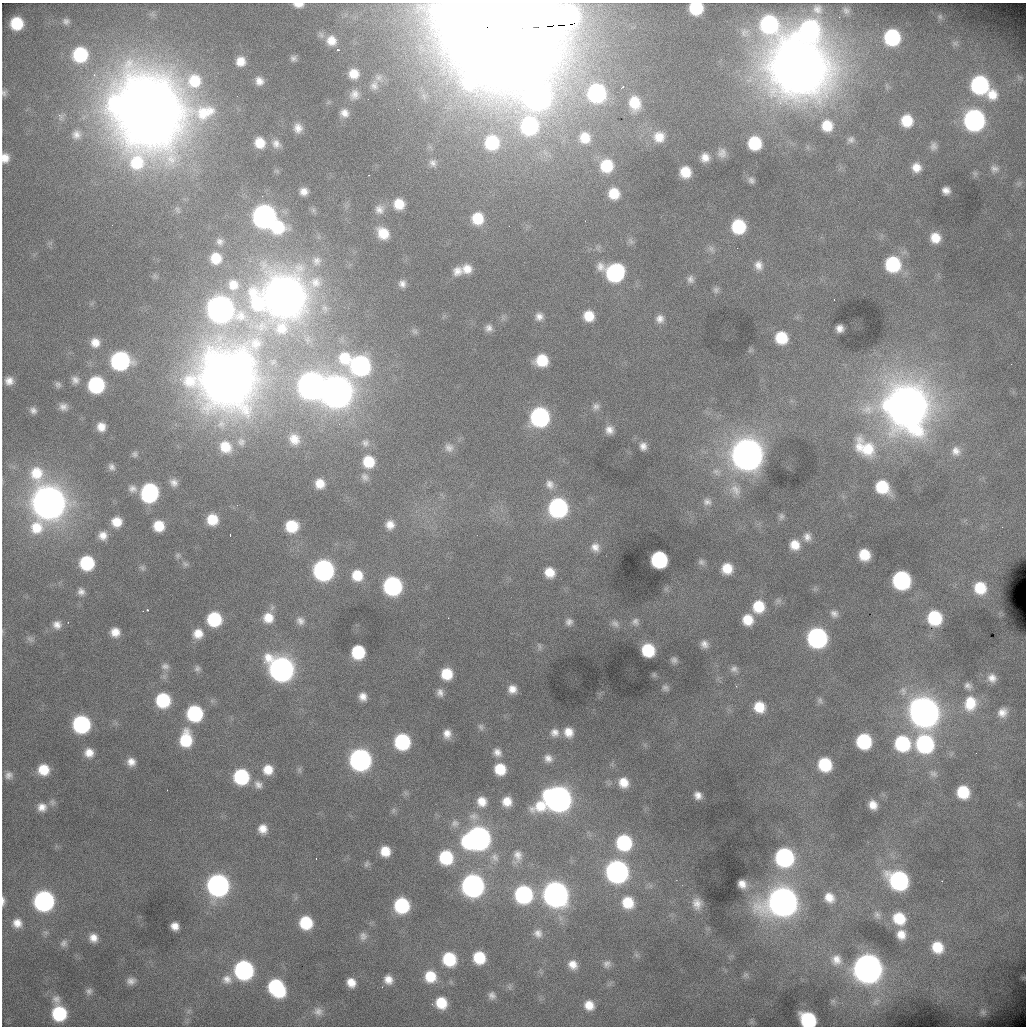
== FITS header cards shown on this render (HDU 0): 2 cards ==
NAXIS1  =                 1024 /fastest changing axis
NAXIS2  =                 1024 /next to fastest changing axis

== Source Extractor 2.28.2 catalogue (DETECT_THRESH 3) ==
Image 1024 x 1024 px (HDU 0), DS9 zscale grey, 1 PNG px = 1 image px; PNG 1028 x 1028 px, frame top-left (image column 1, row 1024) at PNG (2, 3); no overlay
Background 4780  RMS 76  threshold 227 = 3 sigma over >= 5 px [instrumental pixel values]
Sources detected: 298; all 298 listed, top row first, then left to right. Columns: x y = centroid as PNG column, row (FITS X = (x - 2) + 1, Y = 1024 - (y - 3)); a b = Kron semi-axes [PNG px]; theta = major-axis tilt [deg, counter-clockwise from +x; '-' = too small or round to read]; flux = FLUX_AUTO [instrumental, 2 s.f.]
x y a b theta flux
298 5 11 5 -1 4.3e+04
696 8 10 9 - 2.8e+05
817 9 11 9 -19 2.7e+04
940 17 7 6 - 1.2e+04
66 21 8 7 - 1.8e+04
17 23 10 10 - 2.2e+05
511 24 85 38 3 7.8e+07
769 24 17 13 -57 8.1e+05
809 30 16 15 - 1.2e+06
892 37 11 11 - 5.7e+05
331 40 13 12 - 7.0e+04
955 43 11 7 -23 2.3e+04
338 50 4 3 - 6.5e+03
80 55 12 11 - 3.9e+05
293 58 8 7 - 1.9e+04
241 61 11 10 - 7.0e+04
799 68 29 27 -16 2.1e+07
354 74 11 10 - 7.8e+04
379 77 12 10 3 3.6e+04
259 81 10 9 - 4.2e+04
374 85 14 11 85 4.6e+04
979 85 12 12 - 9.1e+05
622 87 4 3 - 5.5e+03
4 93 9 8 - 1.9e+04
597 93 13 12 - 1.0e+06
354 94 14 13 - 4.8e+04
992 94 14 14 - 9.3e+04
537 97 19 18 - 4.8e+06
635 103 14 11 -76 1.4e+05
149 111 39 38 - 2.7e+07
344 113 10 9 - 4.1e+04
974 120 12 12 - 2.1e+06
907 121 12 11 - 1.5e+05
529 126 20 17 -59 8.4e+05
827 126 14 13 - 1.3e+05
298 128 9 8 - 4.0e+04
76 135 11 10 - 3.5e+04
659 137 14 14 - 8.6e+04
585 138 16 15 - 1.3e+05
851 140 11 9 31 2.6e+04
492 142 14 14 - 3.3e+05
260 143 10 10 - 9.3e+04
755 143 10 10 - 2.6e+05
276 144 11 10 - 3.4e+04
933 146 11 9 82 2.5e+04
722 153 13 11 85 3.7e+04
705 157 10 9 - 4.8e+04
5 158 11 9 88 5.8e+04
433 163 11 10 - 2.9e+04
606 166 14 13 - 2.1e+05
916 167 10 10 - 6.2e+04
994 169 11 9 -13 2.7e+04
685 172 10 9 - 1.1e+05
975 174 7 6 - 1.2e+04
369 175 2 2 - 3.0e+03
751 180 9 8 - 1.9e+04
946 190 7 6 - 3.4e+04
304 191 7 7 - 3.7e+04
614 193 12 11 - 1.2e+05
399 204 10 10 - 1.0e+05
379 209 12 12 - 3.9e+04
313 210 7 5 -90 1.1e+04
264 216 12 12 - 3.6e+06
478 218 11 11 - 1.5e+05
585 221 2 2 - 2.8e+03
738 226 11 10 - 3.4e+05
278 227 15 14 - 2.7e+05
383 233 11 9 -48 1.1e+05
935 238 10 9 - 8.5e+04
220 241 9 9 - 2.3e+04
631 241 11 6 -59 1.8e+04
711 249 10 6 -63 1.9e+04
216 258 12 11 - 1.2e+05
316 261 15 14 - 6.2e+04
893 264 12 12 - 4.6e+05
758 265 13 10 -70 4.2e+04
467 269 12 11 - 6.3e+04
458 271 12 11 - 4.5e+04
615 273 14 12 -15 9.5e+05
690 279 10 8 -83 2.3e+04
402 284 8 7 - 2.6e+04
233 285 18 17 - 1.4e+05
716 290 9 8 - 1.6e+04
284 297 25 23 28 1.4e+07
834 299 2 2 - 3.2e+03
221 309 15 13 -24 5.5e+06
539 316 9 9 - 3.4e+04
589 316 10 10 - 1.0e+05
660 319 10 10 - 3.7e+04
489 328 9 8 - 2.8e+04
840 328 7 6 - 3.2e+04
415 331 9 8 - 1.5e+04
781 338 10 10 - 1.8e+05
95 343 11 11 - 6.0e+04
542 360 11 10 - 1.7e+05
120 361 12 12 - 1.2e+06
359 365 19 13 -24 1.7e+06
226 379 29 28 - 1.9e+07
75 380 11 10 - 3.1e+04
9 381 10 9 - 4.5e+04
58 385 9 7 -68 1.7e+04
96 385 11 11 - 7.1e+05
311 386 14 13 - 5.9e+06
336 392 16 15 - 9.0e+06
596 406 9 9 - 2.3e+04
63 407 10 9 - 3.2e+04
907 407 23 21 -69 1.5e+07
33 410 10 8 -36 2.5e+04
540 417 12 11 - 1.3e+06
339 424 4 4 - 9.6e+03
101 427 9 9 - 5.5e+04
609 430 8 8 - 3.8e+04
294 439 13 12 - 6.6e+04
241 442 12 12 - 4.1e+04
365 443 14 13 - 5.3e+04
643 446 8 7 - 3.1e+04
225 447 17 14 -53 1.3e+05
449 448 12 11 - 3.3e+04
865 448 33 21 -37 2.5e+05
956 451 13 12 - 5.0e+04
135 454 8 8 - 1.6e+04
747 455 16 15 - 9.1e+06
368 462 13 12 - 1.7e+05
111 467 9 8 - 2.2e+04
716 472 13 10 -25 4.3e+04
365 477 13 11 -50 3.1e+04
174 483 11 10 - 3.5e+04
320 483 11 10 - 7.6e+04
550 484 13 11 -56 4.2e+04
882 487 13 11 -42 2.3e+05
132 489 12 10 -10 3.3e+04
735 490 19 14 -48 8.0e+04
149 493 13 11 77 9.5e+05
707 502 12 10 -12 3.5e+04
48 503 21 17 -84 1.0e+07
558 508 12 11 - 1.3e+06
781 516 10 7 73 1.6e+04
212 519 10 10 - 1.3e+05
117 522 10 10 - 8.5e+04
390 525 10 9 - 5.0e+04
159 526 10 9 - 1.2e+05
292 526 11 10 - 1.9e+05
103 535 9 9 - 4.7e+04
230 535 2 2 - 3.3e+03
807 537 12 10 -81 3.8e+04
795 545 11 11 - 8.1e+04
595 547 12 11 - 4.7e+04
178 555 8 6 47 1.3e+04
864 555 10 9 - 1.3e+05
659 560 11 10 - 7.7e+05
701 562 9 8 - 1.9e+04
87 563 10 10 - 3.7e+05
185 564 9 6 -34 1.6e+04
142 568 8 7 - 1.4e+04
727 568 10 10 - 1.1e+05
324 570 12 11 - 2.1e+06
549 572 11 11 - 8.9e+04
357 575 11 11 - 1.3e+05
901 580 12 11 - 1.1e+06
392 586 12 11 - 1.2e+06
980 588 13 12 - 1.7e+05
81 592 10 9 - 2.8e+04
778 601 9 7 46 1.8e+04
758 606 12 12 - 1.6e+05
147 610 3 2 - 2.1e+04
834 614 10 9 - 2.7e+04
268 618 12 12 - 9.0e+04
934 618 12 11 - 3.6e+05
214 619 11 10 - 3.6e+05
748 620 10 10 - 1.1e+05
300 621 11 10 - 3.2e+04
569 622 8 8 - 2.5e+04
635 622 11 10 - 2.6e+04
615 624 13 9 -35 2.8e+04
57 625 10 10 - 4.0e+04
115 632 9 9 - 6.0e+04
198 634 11 10 - 6.9e+04
817 638 12 12 - 1.6e+06
30 639 11 8 -29 2.0e+04
704 644 9 8 - 3.2e+04
539 646 12 5 -79 1.3e+04
648 650 10 10 - 2.4e+05
358 652 10 10 - 3.1e+05
674 660 7 7 - 1.7e+04
165 666 11 8 -1 2.3e+04
197 668 9 7 83 1.6e+04
281 669 14 12 -44 4.0e+06
734 669 10 8 -7 2.3e+04
447 674 10 10 - 1.5e+05
654 675 7 6 - 8.1e+03
992 678 12 11 - 4.8e+04
968 686 11 9 -37 2.7e+04
665 688 9 7 -16 1.7e+04
512 689 9 9 - 4.9e+04
440 693 9 7 -78 2.7e+04
363 697 9 8 - 4.2e+04
163 700 11 11 - 3.7e+05
820 700 9 7 87 1.5e+04
970 703 20 16 78 1.6e+05
759 707 12 11 - 1.2e+05
924 712 16 14 -57 8.1e+06
1002 712 14 12 47 5.8e+04
195 713 11 11 - 6.2e+05
81 724 11 11 - 8.9e+05
481 727 9 7 -64 1.6e+04
555 732 11 10 - 3.9e+04
568 732 11 10 - 6.7e+04
447 734 9 8 - 4.3e+04
186 739 15 11 86 2.4e+05
864 741 11 10 - 4.6e+05
402 742 11 11 - 5.9e+05
902 743 13 12 - 4.8e+05
925 744 13 12 - 8.8e+05
497 752 11 9 -38 3.6e+04
89 753 10 10 - 5.9e+04
548 758 10 9 - 3.5e+04
360 760 12 12 - 2.6e+06
131 762 9 9 - 4.4e+04
825 764 11 10 - 2.8e+05
500 769 10 10 - 1.5e+05
43 770 11 11 - 1.2e+05
268 770 10 10 - 8.4e+04
299 770 8 6 -90 1.2e+04
933 774 11 8 -21 2.2e+04
8 775 11 10 - 3.1e+04
241 777 11 11 - 5.2e+05
623 782 12 11 - 8.5e+04
258 785 12 10 -51 3.3e+04
963 792 10 10 - 2.0e+05
698 795 7 6 - 3.5e+04
558 799 16 13 8 5.4e+06
482 801 13 12 - 7.6e+04
507 801 10 10 - 7.5e+04
52 802 9 8 - 2.0e+04
873 805 8 7 - 5.3e+04
42 807 12 11 - 5.1e+04
393 810 8 4 82 1.1e+04
474 816 16 12 -5 5.5e+04
455 823 12 11 - 3.5e+04
263 829 10 9 - 5.6e+04
478 838 16 12 16 3.9e+06
624 842 12 12 - 5.3e+05
385 851 9 8 - 9.6e+04
518 856 17 11 79 5.0e+04
446 857 12 11 - 3.2e+05
495 857 14 10 -60 4.1e+04
784 857 12 12 - 1.2e+06
316 859 2 2 - 2.7e+03
367 864 9 6 58 1.3e+04
617 871 12 12 - 3.1e+06
899 880 13 12 - 1.2e+06
742 884 8 7 - 4.5e+04
218 885 12 12 - 2.8e+06
473 885 12 12 - 3.1e+06
523 894 12 11 - 9.4e+05
555 894 13 12 - 4.8e+06
829 898 12 10 -47 6.7e+04
3 901 11 4 90 2.0e+04
44 901 12 12 - 1.8e+06
628 902 13 12 - 1.5e+05
783 902 16 15 - 7.2e+06
697 904 15 11 -86 5.5e+04
402 905 11 11 - 4.8e+05
877 915 13 8 -61 2.7e+04
899 918 14 12 -46 1.8e+05
17 923 10 9 - 5.1e+04
306 923 10 10 - 2.4e+05
175 926 8 7 - 4.6e+04
538 933 13 12 - 4.2e+04
901 935 11 10 - 6.7e+04
363 936 11 10 - 2.9e+04
93 938 10 9 - 4.8e+04
64 943 10 9 - 2.2e+04
937 947 13 12 - 1.5e+05
636 955 7 4 -71 1.0e+04
479 958 11 10 - 2.0e+05
449 959 12 11 - 2.9e+05
836 960 16 15 - 7.5e+04
607 964 10 10 - 2.6e+04
573 965 11 10 - 5.6e+04
868 968 15 14 - 7.7e+06
244 970 12 11 - 1.4e+06
746 975 9 6 27 1.4e+04
430 976 13 12 - 1.4e+05
227 979 13 12 - 4.8e+04
388 980 9 8 - 4.9e+04
131 981 11 8 13 3.1e+04
351 982 9 7 -56 6.1e+04
277 988 15 11 -52 6.5e+05
89 991 10 9 - 2.4e+04
492 995 10 9 - 2.6e+04
833 1001 8 6 -62 1.6e+04
441 1003 11 10 - 1.5e+05
589 1005 10 9 - 7.0e+04
318 1011 13 12 - 3.8e+04
983 1012 9 8 - 1.6e+04
59 1013 15 11 -77 4.1e+05
808 1020 12 10 -37 5.1e+05
At the frame edge (FLAGS 8, measured only in part): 7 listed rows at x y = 298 5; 696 8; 511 24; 4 93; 5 158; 3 901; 808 1020